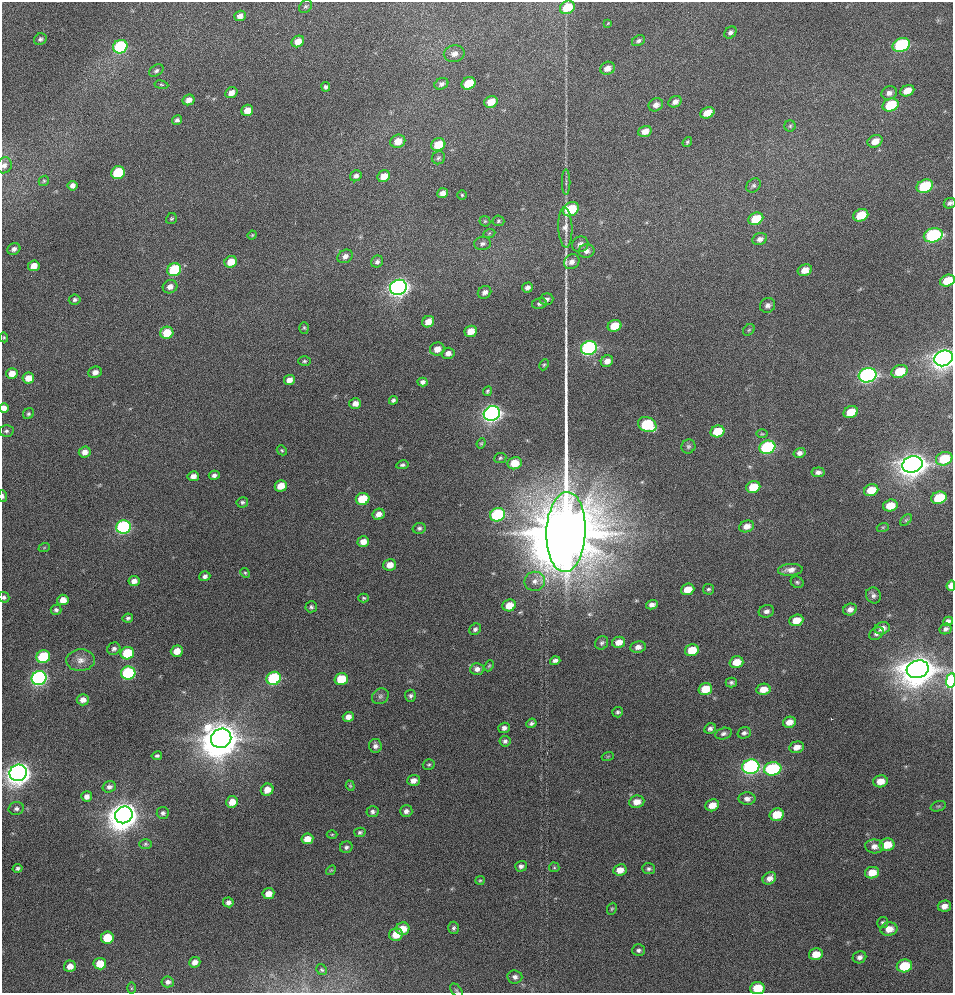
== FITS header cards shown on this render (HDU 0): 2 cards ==
NAXIS1  =                  951 / Axis length
NAXIS2  =                  991 / Axis length

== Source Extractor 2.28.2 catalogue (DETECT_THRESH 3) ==
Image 951 x 991 px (HDU 0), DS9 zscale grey, 1 PNG px = 1 image px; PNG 955 x 995 px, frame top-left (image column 1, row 991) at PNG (2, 2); each listed source drawn as its Kron ellipse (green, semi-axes under 4 px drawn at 4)
Background 84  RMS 4.7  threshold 14.1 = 3 sigma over >= 5 px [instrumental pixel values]
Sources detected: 268; all 268 listed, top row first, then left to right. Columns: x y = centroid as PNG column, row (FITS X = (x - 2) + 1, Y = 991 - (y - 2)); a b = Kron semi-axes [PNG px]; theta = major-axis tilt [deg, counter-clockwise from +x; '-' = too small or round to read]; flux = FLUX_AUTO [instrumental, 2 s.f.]
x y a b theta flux
306 6 7 5 42 6.4e+02
567 7 8 6 31 9.3e+03
240 16 6 5 - 1.8e+03
608 23 4 2 - 2.6e+02
730 32 7 5 43 9.9e+02
40 39 6 5 - 7.4e+02
298 41 6 5 - 3.0e+03
638 41 7 5 29 7.8e+02
901 45 9 6 25 4.1e+04
120 47 7 6 - 3.8e+04
454 54 10 8 11 2.1e+03
607 68 7 6 - 2.6e+03
156 71 8 5 32 8.6e+02
468 83 7 6 - 9.9e+03
441 84 7 5 29 1.1e+03
161 85 7 3 -9 3.7e+02
326 87 5 4 - 8.0e+02
907 91 7 5 25 3.9e+03
231 93 6 5 - 2.4e+03
889 93 8 6 15 1.5e+03
188 100 6 5 - 2.1e+03
491 102 7 5 28 5.5e+03
675 102 7 5 29 1.5e+03
656 105 7 6 - 1.8e+03
891 105 8 6 25 1.4e+04
247 110 6 5 - 3.5e+03
707 113 7 5 24 5.0e+03
177 120 5 5 - 9.3e+02
790 126 6 5 - 5.6e+02
645 131 7 5 18 2.7e+03
398 141 7 6 - 4.3e+03
875 141 8 6 26 3.6e+03
687 142 5 4 - 5.1e+02
438 145 7 6 - 8.1e+03
438 158 7 6 - 6.9e+02
4 165 8 7 - 1.2e+03
118 173 7 6 - 2.2e+04
356 176 6 5 - 1.2e+03
384 176 6 5 - 3.8e+03
44 181 5 4 - 4.6e+02
566 182 12 2 90 7.3e+02
754 185 8 6 43 7.6e+02
73 186 5 5 - 1.5e+03
925 186 8 6 24 2.2e+04
443 193 5 5 - 1.9e+03
462 195 4 4 - 3.8e+02
950 203 6 5 - 9.2e+02
571 209 8 6 33 1.6e+04
861 215 8 6 23 8.6e+03
171 219 6 5 - 5.2e+02
756 219 8 6 25 8.5e+03
485 221 6 5 - 4.4e+02
498 221 6 5 - 5.5e+02
565 228 20 7 -88 2.4e+03
489 234 6 4 21 4.1e+02
252 235 5 4 - 3.4e+02
933 235 9 7 15 4.7e+04
760 239 7 6 - 1.6e+03
482 244 8 6 3 9.6e+02
580 244 8 7 - 1.4e+03
14 249 7 5 25 1.2e+03
586 251 8 6 14 1.5e+03
345 256 8 6 30 1.4e+03
231 262 6 5 - 5.7e+03
377 262 6 5 - 1.0e+03
572 262 8 7 - 1.7e+03
34 266 6 5 - 3.2e+03
174 270 7 6 - 2.3e+04
805 270 7 5 20 3.2e+03
947 281 7 5 22 7.5e+03
170 287 7 6 - 1.9e+03
398 287 8 7 - 2.1e+05
527 288 6 5 - 1.3e+03
485 292 7 6 - 1.5e+03
546 299 7 5 18 1.1e+03
75 300 6 5 - 8.1e+02
539 303 7 5 13 8.1e+02
768 305 8 7 - 1.4e+03
428 322 6 5 - 3.5e+03
615 326 7 5 21 7.1e+03
304 328 6 5 - 5.0e+02
749 330 6 5 - 5.3e+02
471 331 6 5 - 4.1e+03
167 333 6 6 - 8.1e+03
4 337 5 4 - 3.8e+02
589 348 8 7 - 7.7e+04
437 349 7 6 - 2.9e+03
448 353 6 5 - 1.7e+03
944 358 9 7 21 3.3e+05
304 361 6 4 2 5.6e+02
607 361 6 5 - 2.1e+03
544 365 6 4 65 4.6e+02
900 371 8 6 21 9.0e+03
95 372 7 5 21 2.0e+03
12 373 6 5 - 3.2e+03
868 375 9 7 18 1.1e+05
28 378 6 5 - 3.8e+03
289 380 5 5 - 2.3e+03
423 382 5 4 - 1.1e+03
487 391 5 4 - 5.2e+02
393 400 4 4 - 7.0e+02
355 403 6 5 - 2.1e+03
4 408 5 4 - 1.9e+03
851 412 7 6 - 7.4e+03
492 413 8 7 - 1.7e+05
28 414 6 5 - 5.7e+02
647 425 9 7 -23 2.5e+04
6 431 7 5 -1 7.1e+02
717 431 7 5 20 8.2e+03
762 434 6 3 -1 3.7e+02
481 443 5 4 - 4.1e+02
688 446 7 6 - 7.3e+02
767 447 8 6 17 4.4e+04
282 450 5 4 - 4.6e+02
85 452 6 5 - 2.1e+03
799 453 6 5 - 1.2e+03
500 458 6 5 - 5.4e+02
944 459 8 6 22 1.1e+04
515 463 7 6 - 5.8e+03
912 464 10 8 16 4.6e+05
402 465 6 4 10 7.0e+02
818 472 6 5 - 1.2e+03
214 475 5 4 - 1.1e+03
193 476 5 5 - 1.9e+03
281 486 6 5 - 4.5e+03
753 487 7 6 - 8.3e+03
871 490 7 6 - 6.3e+03
3 496 6 3 -85 6.3e+02
939 498 8 6 17 1.3e+04
363 499 7 6 - 1.2e+04
242 502 6 5 - 6.4e+02
890 506 7 5 15 5.8e+03
378 514 6 5 - 2.2e+03
497 515 7 6 - 4.1e+04
906 520 7 4 45 4.9e+02
747 526 8 5 17 2.2e+03
123 527 7 6 - 6.7e+04
883 527 6 4 18 3.8e+02
419 528 7 5 12 8.1e+02
566 532 40 19 88 3.8e+06
363 542 6 5 - 3.2e+03
44 548 6 3 20 3.0e+02
390 565 6 5 - 3.6e+03
790 570 12 6 4 2.1e+03
245 573 5 4 - 4.7e+02
205 576 6 5 - 1.0e+03
134 581 5 5 - 1.8e+03
535 581 10 9 - 2.2e+03
797 582 7 5 -25 6.0e+02
951 586 5 4 - 3.3e+03
688 589 7 5 20 4.5e+03
708 589 5 5 - 6.4e+02
873 595 8 7 - 1.2e+03
4 597 6 5 - 7.3e+02
364 598 5 4 - 4.4e+02
63 600 5 5 - 3.3e+03
509 605 7 6 - 5.1e+03
652 605 6 4 14 1.4e+03
311 607 6 5 - 6.8e+02
850 609 7 5 24 1.9e+03
56 610 5 5 - 8.7e+02
766 611 8 6 16 1.2e+03
128 618 5 4 - 6.5e+02
796 620 7 5 21 4.9e+03
948 621 5 4 - 1.0e+03
882 628 8 6 17 2.0e+03
475 629 6 5 - 9.2e+02
945 629 6 5 - 1.1e+03
876 634 8 5 34 9.2e+02
619 642 7 5 13 3.3e+03
602 643 7 6 - 8.0e+02
638 647 8 6 9 1.8e+03
114 649 7 6 - 1.0e+03
692 650 7 6 - 7.3e+03
177 651 6 5 - 4.0e+03
127 653 7 6 - 1.8e+04
43 657 7 6 - 2.6e+04
81 660 14 11 3 2.8e+03
555 661 5 4 - 1.0e+03
736 662 7 5 15 4.8e+03
489 666 6 4 67 4.3e+02
477 669 7 5 3 1.5e+03
918 669 11 8 15 8.4e+05
128 673 7 6 - 4.5e+04
39 678 7 7 - 1.1e+05
274 678 7 6 - 3.6e+04
341 679 7 6 - 1.1e+04
951 680 7 4 83 2.7e+04
731 682 5 5 - 7.1e+02
705 689 7 6 - 8.2e+03
763 689 7 5 11 3.8e+03
380 696 9 7 35 1.0e+03
410 696 6 5 - 7.9e+02
83 700 6 5 - 2.2e+03
618 712 5 5 - 6.6e+02
348 717 5 5 - 2.0e+03
789 722 6 5 - 3.0e+03
531 723 5 4 - 7.6e+02
504 728 6 5 - 1.1e+03
710 728 6 5 - 9.8e+02
744 733 7 5 17 9.2e+02
723 734 8 5 15 9.2e+02
221 738 10 9 - 1.2e+06
505 741 5 5 - 9.1e+02
375 746 7 6 - 1.2e+03
797 747 7 5 18 2.6e+03
157 756 5 4 - 6.4e+02
608 756 6 4 19 3.4e+02
429 765 6 5 - 5.4e+02
751 767 8 7 - 9.9e+04
773 769 9 6 8 3.2e+04
18 773 9 8 - 3.5e+05
413 780 6 5 - 2.0e+03
880 781 7 6 - 3.7e+03
350 786 5 4 - 3.9e+02
109 787 7 5 18 1.1e+03
267 790 6 6 - 3.5e+03
87 796 5 5 - 1.8e+03
747 799 8 6 -1 1.6e+03
232 802 6 5 - 4.0e+03
637 802 8 6 8 3.3e+03
712 805 7 6 - 3.7e+03
938 806 8 5 19 5.0e+02
16 809 8 6 12 1.0e+03
406 811 6 6 - 1.2e+03
372 812 6 5 - 9.3e+02
163 813 6 6 - 9.0e+02
124 815 9 8 - 6.3e+05
777 815 7 6 - 7.5e+03
360 832 6 4 14 6.5e+02
332 834 5 3 - 3.3e+02
307 839 6 5 - 3.9e+03
145 844 6 5 - 5.7e+02
887 845 7 6 - 6.4e+03
875 846 9 7 -5 2.2e+03
346 847 6 5 - 8.5e+02
521 866 6 5 - 9.7e+02
554 867 5 5 - 4.0e+02
18 868 5 4 - 6.9e+02
649 869 6 5 - 7.3e+02
331 870 5 4 - 3.9e+02
620 870 7 6 - 3.2e+03
872 873 7 5 10 4.6e+03
769 878 7 5 36 2.0e+03
480 880 5 4 - 4.0e+02
268 894 6 5 - 3.3e+03
228 902 5 5 - 1.2e+03
944 906 7 5 13 2.2e+03
612 909 6 4 67 4.4e+02
883 922 5 5 - 6.0e+02
453 928 6 5 - 7.1e+02
403 929 7 6 - 4.9e+03
889 929 8 6 8 3.6e+03
396 935 7 6 - 5.1e+03
107 938 6 6 - 9.4e+03
638 950 6 6 - 7.7e+02
816 954 7 6 - 4.5e+03
859 957 7 6 - 1.3e+03
195 962 6 5 - 2.0e+03
100 964 6 6 - 6.4e+03
70 966 6 5 - 2.9e+03
904 966 8 6 12 1.2e+04
322 970 6 5 - 5.1e+02
515 977 7 6 - 1.2e+03
168 982 6 5 - 1.3e+03
131 988 6 4 90 3.6e+02
757 988 7 6 - 8.3e+03
456 990 8 5 -49 5.4e+02
At the frame edge (FLAGS 8, measured only in part): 11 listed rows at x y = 4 165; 950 203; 947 281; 944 358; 4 408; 3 496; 951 586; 4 597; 951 680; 757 988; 456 990